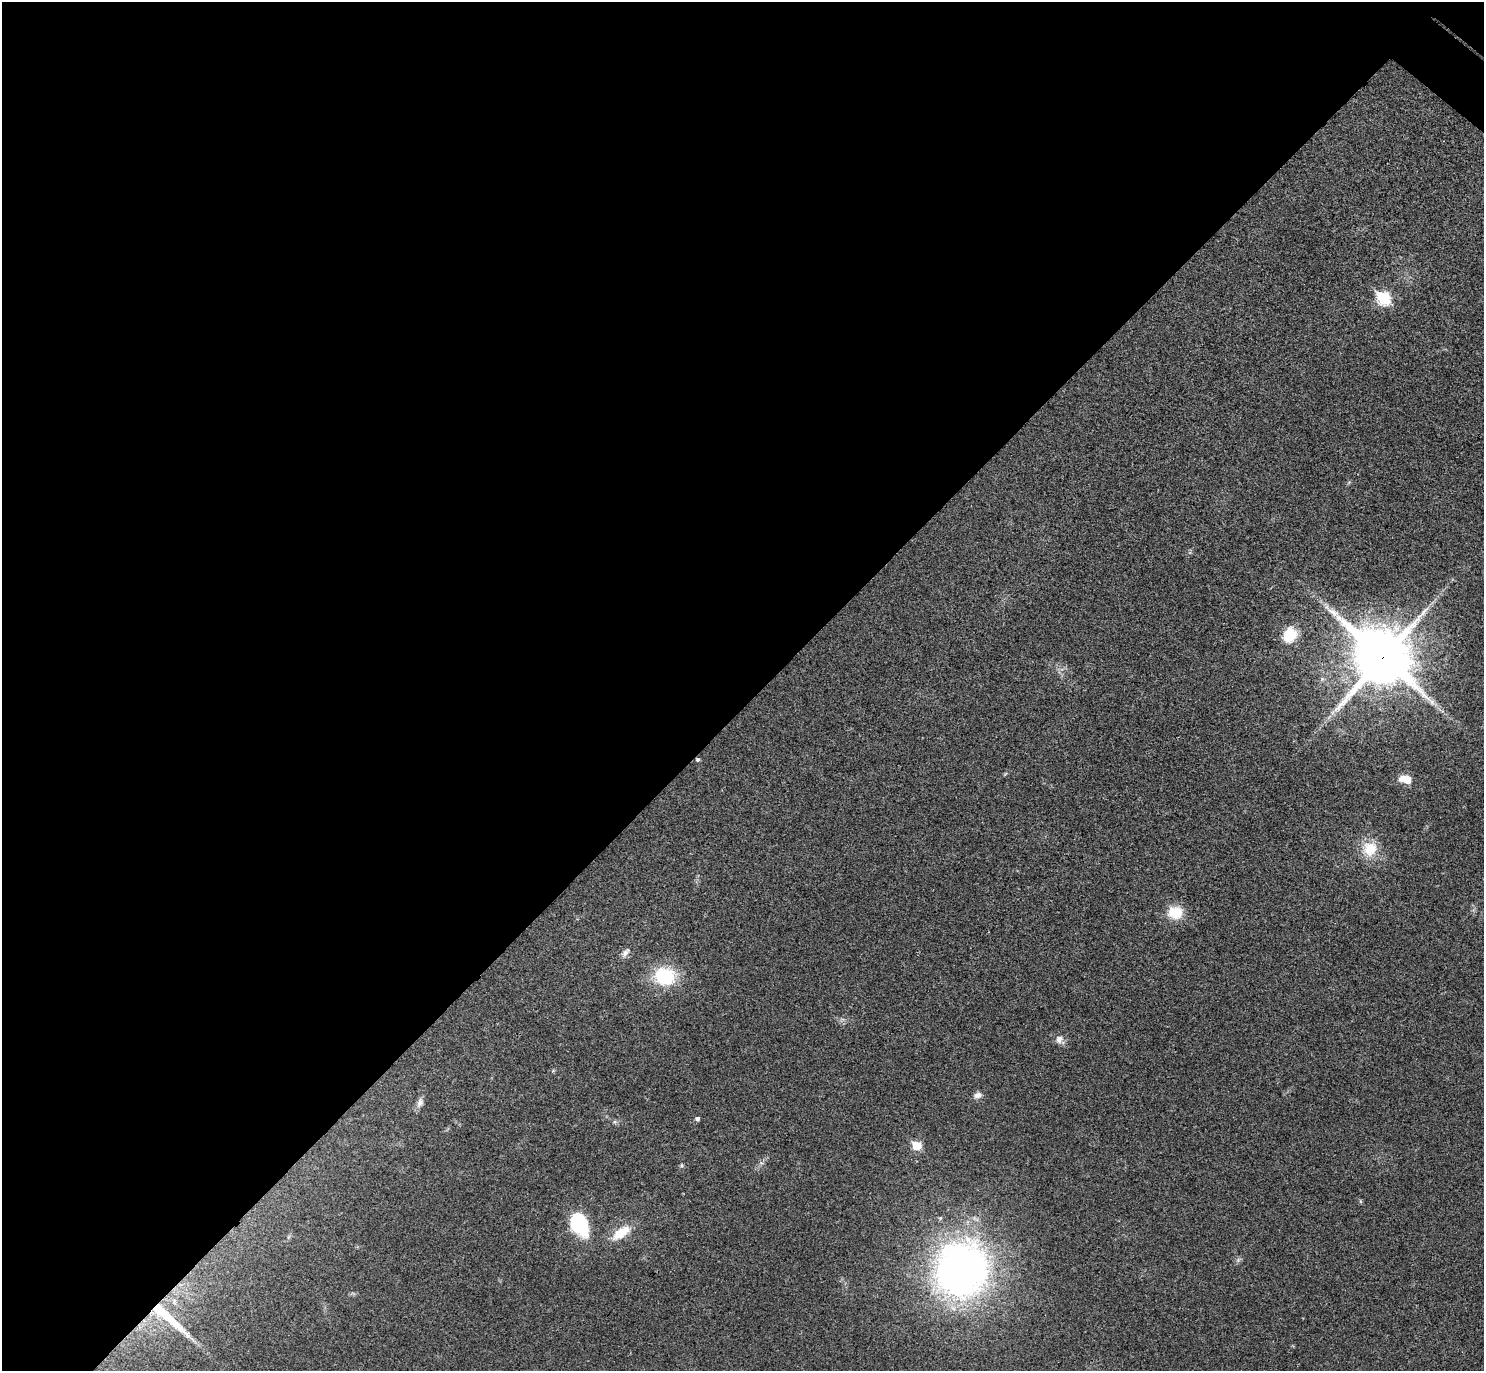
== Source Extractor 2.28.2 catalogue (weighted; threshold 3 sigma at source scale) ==
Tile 5 of 4 x 4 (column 1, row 2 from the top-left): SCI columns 42-1523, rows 2941-4309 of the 6013 x 6020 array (HDU 1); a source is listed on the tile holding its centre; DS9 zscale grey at full resolution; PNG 1486 x 1373 px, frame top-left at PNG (2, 2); no overlay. Shown black and unused: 52% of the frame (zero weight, under 3 of 4 exposures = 6% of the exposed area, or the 3 px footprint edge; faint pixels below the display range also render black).
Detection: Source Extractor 2.28.2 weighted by HDU 2 'WHT'; one run over the whole footprint, this tile lists its part. Background 0.0295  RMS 0.0047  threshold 0.0214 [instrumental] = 3 sigma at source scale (4.5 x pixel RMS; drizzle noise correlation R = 1.50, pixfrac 1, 0.05/0.05 arcsec/px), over >= 5 px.
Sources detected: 20; all 20 listed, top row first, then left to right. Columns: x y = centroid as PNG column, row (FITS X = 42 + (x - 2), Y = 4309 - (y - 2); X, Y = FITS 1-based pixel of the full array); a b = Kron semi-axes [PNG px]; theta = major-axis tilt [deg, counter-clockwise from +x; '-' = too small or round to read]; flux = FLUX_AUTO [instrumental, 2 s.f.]
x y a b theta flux
1383 298 7 6 - 47
1289 635 18 15 56 12
1382 657 22 18 -41 2500
698 760 5 5 - 0.74
1400 779 8 6 87 1.7
1407 779 7 5 -30 10
1370 849 17 16 - 12
1175 912 14 12 0 13
626 953 13 6 49 2
665 976 19 16 -17 29
1059 1039 11 9 78 2.5
978 1095 11 8 14 2.2
420 1102 12 8 67 2.6
697 1119 4 4 - 1.3
614 1122 6 4 18 0.75
917 1146 6 5 - 18
579 1225 27 17 -63 27
621 1233 26 11 35 9.9
961 1270 55 50 60 230
167 1317 61 9 -42 22
Overlapping masked pixels (flux is a lower limit): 3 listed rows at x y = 1382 657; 698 760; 167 1317